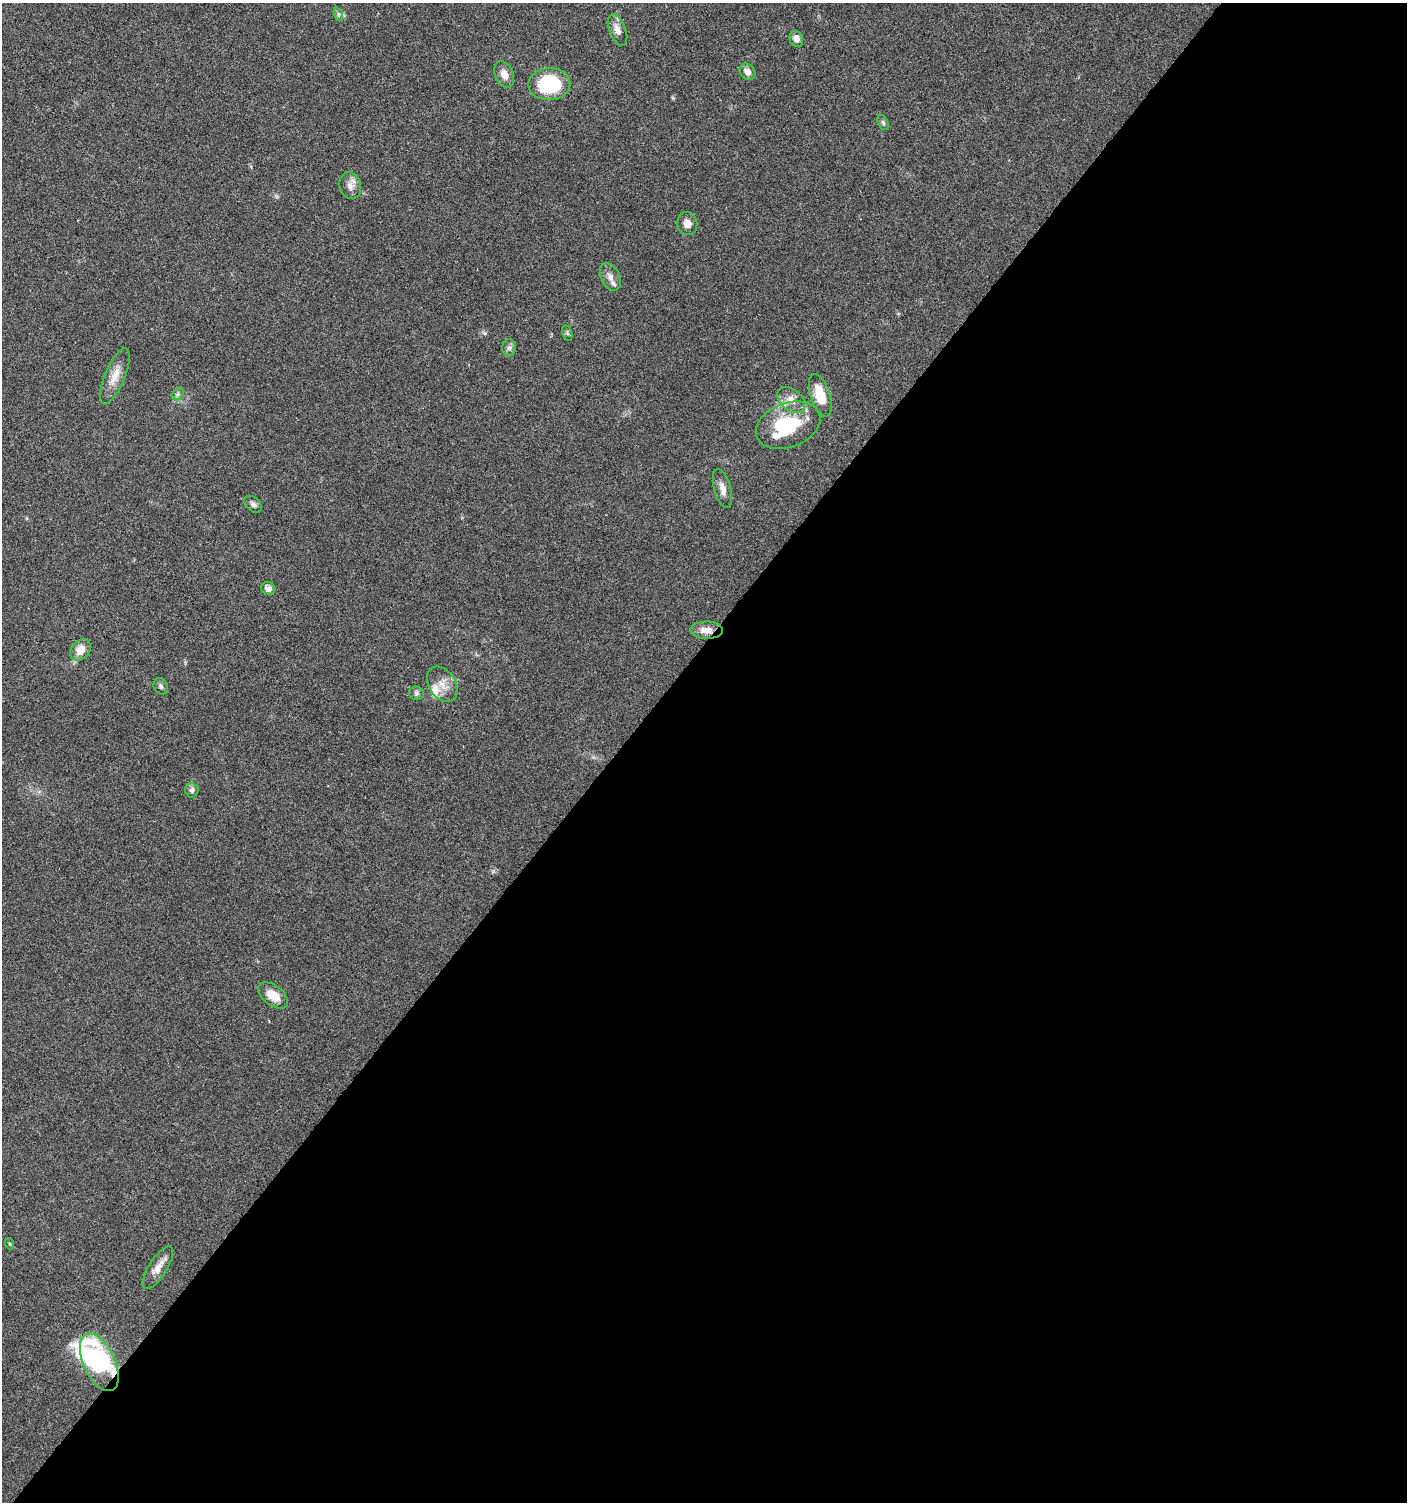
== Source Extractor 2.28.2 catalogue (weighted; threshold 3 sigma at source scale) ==
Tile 12 of 4 x 4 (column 4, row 3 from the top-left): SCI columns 4456-5860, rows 1504-3003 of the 6032 x 6014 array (HDU 1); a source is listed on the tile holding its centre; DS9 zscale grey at full resolution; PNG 1409 x 1504 px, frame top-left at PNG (2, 3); each listed source drawn as its Kron ellipse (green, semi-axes under 4 px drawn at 4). Shown black and unused: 56% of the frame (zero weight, under 5 of 9 exposures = <1% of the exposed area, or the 3 px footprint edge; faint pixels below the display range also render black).
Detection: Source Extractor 2.28.2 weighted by HDU 2 'WHT'; one run over the whole footprint, this tile lists its part. Background 0.0275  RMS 0.0024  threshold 0.00979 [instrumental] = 3 sigma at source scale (4.09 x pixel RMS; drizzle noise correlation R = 1.36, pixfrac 0.8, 0.0396/0.0396 arcsec/px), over >= 5 px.
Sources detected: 33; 1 inside a brighter object's white glare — neither listed nor drawn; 2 inside a brighter listed object's ellipse — not listed separately; the other 30 listed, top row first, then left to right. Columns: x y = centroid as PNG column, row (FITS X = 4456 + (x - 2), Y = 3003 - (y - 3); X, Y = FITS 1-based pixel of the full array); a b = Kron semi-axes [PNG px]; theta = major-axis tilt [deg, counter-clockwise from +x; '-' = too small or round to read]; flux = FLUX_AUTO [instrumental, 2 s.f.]
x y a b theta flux
338 14 7 4 -71 0.44
617 30 17 8 -68 1.8
796 39 8 6 -68 1.5
747 72 9 7 -47 1.7
504 75 14 9 -68 1.9
549 84 21 16 3 15
883 123 8 5 -63 0.44
350 186 13 11 -73 1.6
687 224 11 10 - 1.5
610 277 14 9 -64 1.5
567 333 8 5 -75 0.38
509 348 8 7 - 0.75
115 376 30 10 67 3.2
178 394 7 5 45 0.52
820 395 22 9 -72 6.4
791 400 16 10 -41 2.4
788 425 33 22 20 15
722 488 20 8 -74 1.8
253 504 10 6 -42 0.77
268 588 7 6 - 1.3
707 630 16 8 -2 2.4
80 650 12 9 50 2.8
442 684 19 13 -57 3
161 686 8 7 - 0.62
416 693 7 7 - 0.61
192 790 7 6 - 0.79
273 995 17 10 -37 3.4
10 1244 5 3 - 0.23
158 1268 24 9 58 2.5
99 1362 31 15 -64 30
Overlapping masked pixels (flux is a lower limit): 2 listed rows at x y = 707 630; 99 1362